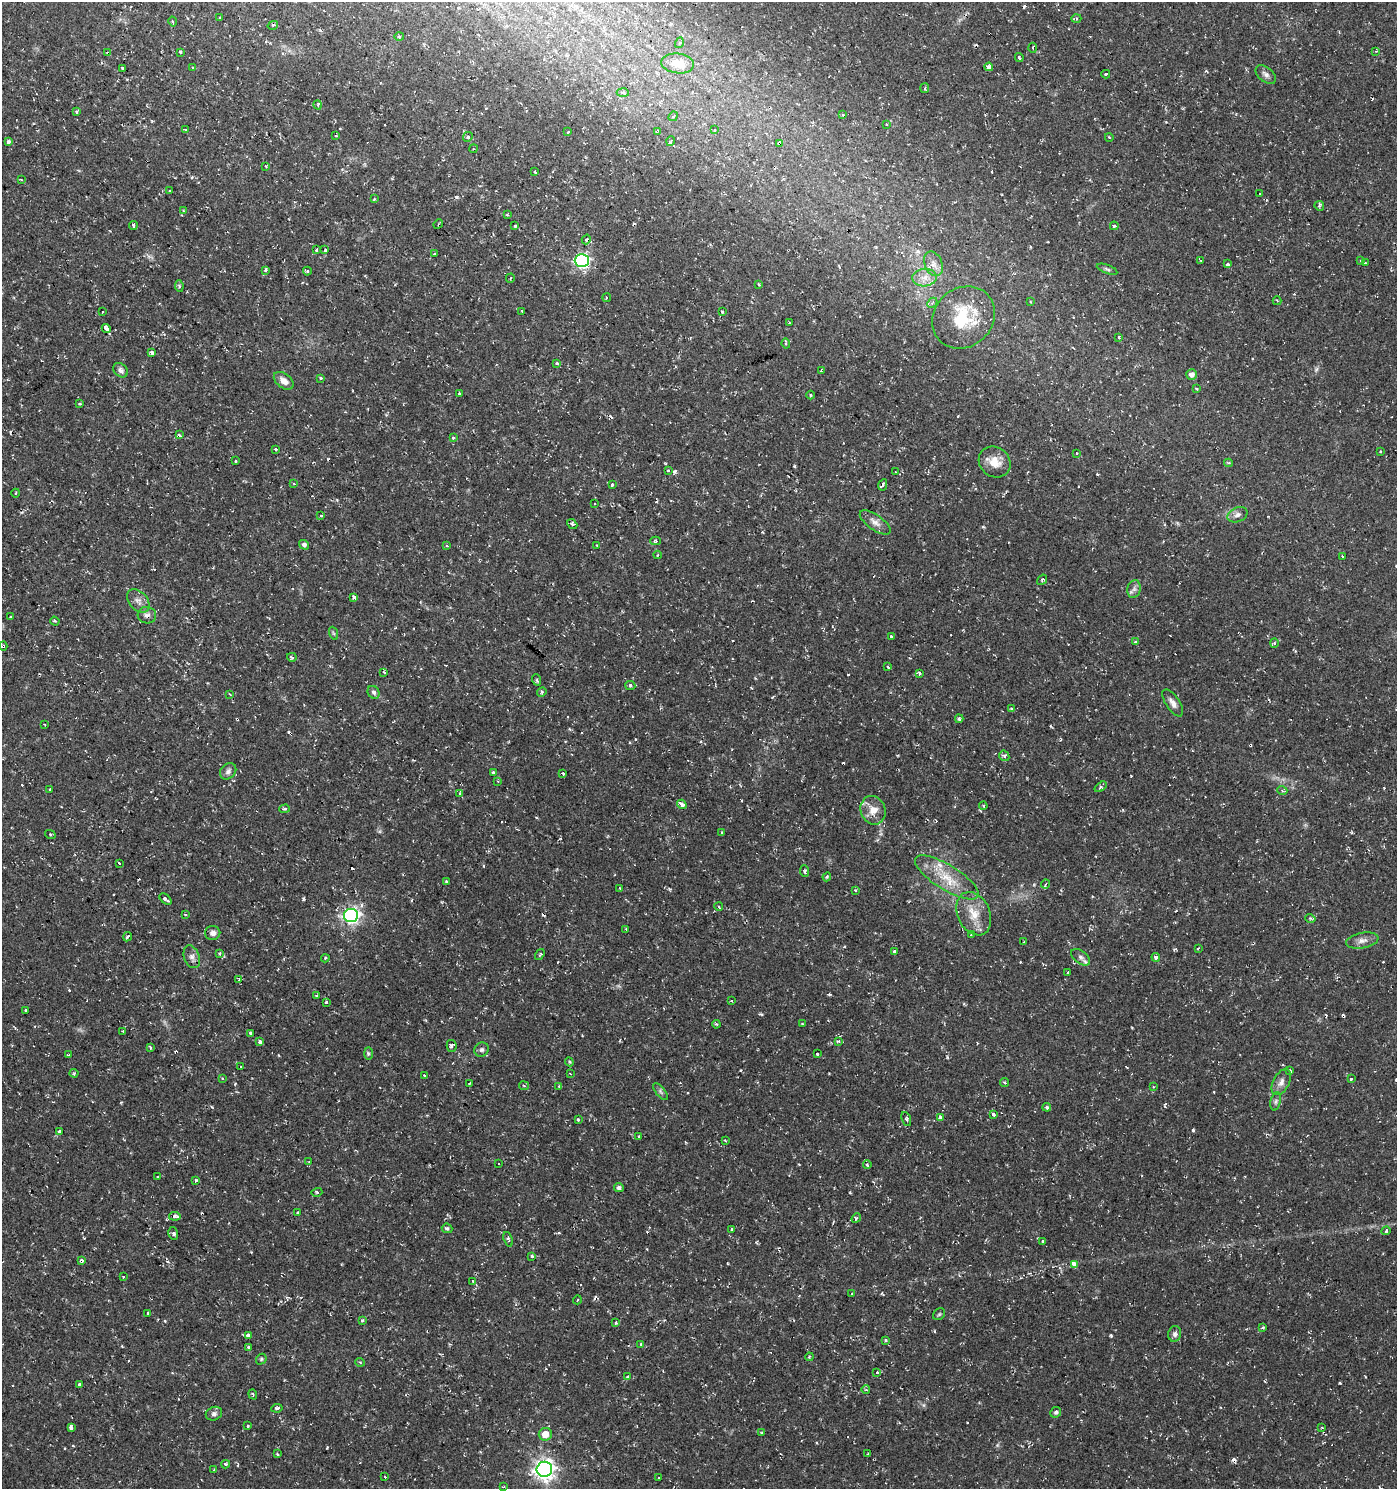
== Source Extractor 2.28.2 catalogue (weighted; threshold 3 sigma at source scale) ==
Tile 11 of 4 x 4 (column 3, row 3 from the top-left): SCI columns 3033-4427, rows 1489-2975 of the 6002 x 5958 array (HDU 1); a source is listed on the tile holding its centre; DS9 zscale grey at full resolution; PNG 1399 x 1491 px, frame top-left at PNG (2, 2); each listed source drawn as its Kron ellipse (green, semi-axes under 4 px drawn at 4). Shown black and unused: <1% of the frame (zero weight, under 2 of 3 exposures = <1% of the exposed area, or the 3 px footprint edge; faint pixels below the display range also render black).
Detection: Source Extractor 2.28.2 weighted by HDU 2 'WHT'; one run over the whole footprint, this tile lists its part. Background 0.0337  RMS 0.004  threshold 0.0182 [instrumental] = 3 sigma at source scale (4.5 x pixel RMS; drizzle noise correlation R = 1.50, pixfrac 1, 0.0396/0.0396 arcsec/px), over >= 5 px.
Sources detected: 329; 47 cosmic-ray / hot-pixel residue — neither listed nor drawn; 2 inside a brighter listed object's ellipse — not listed separately; the other 280 listed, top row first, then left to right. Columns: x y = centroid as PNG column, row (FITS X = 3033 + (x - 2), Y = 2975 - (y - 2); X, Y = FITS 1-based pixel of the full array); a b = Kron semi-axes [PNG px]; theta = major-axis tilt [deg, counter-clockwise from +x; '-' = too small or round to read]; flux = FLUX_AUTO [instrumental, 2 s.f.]
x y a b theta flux
220 18 4 2 - 0.32
1076 19 5 4 - 1.1
172 21 5 3 - 0.56
273 25 5 3 - 0.48
399 37 5 3 - 0.43
679 43 5 3 - 0.44
1033 48 5 3 - 0.45
1376 51 3 3 - 0.47
180 52 3 3 - 1.8
108 53 4 3 - 1.4
1019 58 4 3 - 1.7
678 63 16 10 -6 6.3
192 67 3 3 - 0.81
989 67 4 3 - 3.6
122 68 3 3 - 0.61
1106 74 4 3 - 0.85
1266 75 12 7 -39 1.6
925 88 5 3 - 0.51
623 92 6 4 -2 0.74
318 105 4 3 - 0.51
77 112 3 3 - 1.2
843 115 3 3 - 1.2
673 116 5 3 - 0.71
886 124 3 2 - 0.75
185 130 3 3 - 0.54
714 130 4 4 - 0.48
658 131 4 2 - 0.43
568 132 3 3 - 0.76
336 136 4 3 - 0.43
468 137 5 4 - 0.64
1109 137 4 2 - 0.34
671 141 5 3 - 0.39
8 142 4 3 - 0.92
779 143 4 4 - 2.8
473 149 4 3 - 0.46
266 166 3 3 - 0.48
535 172 3 3 - 0.65
21 180 3 2 - 0.61
170 191 3 3 - 0.75
1260 194 3 3 - 1.4
374 199 3 3 - 0.37
1319 206 5 4 - 0.71
183 210 3 3 - 0.5
507 215 4 3 - 0.4
438 224 5 2 - 0.44
133 225 4 3 - 1.7
515 226 3 3 - 0.67
1114 226 4 3 - 1.1
586 239 5 3 - 0.5
316 250 3 3 - 2.2
325 250 4 3 - 0.72
434 254 3 2 - 0.76
582 261 7 6 - 96
1201 261 3 3 - 0.84
1361 261 4 3 - 0.37
1365 263 3 3 - 0.71
933 264 13 8 -67 2.9
1227 264 4 3 - 2.1
1107 269 11 4 -20 0.85
266 270 3 3 - 1.1
307 271 4 4 - 0.47
510 278 4 2 - 0.42
924 278 12 9 4 3.5
759 284 3 3 - 1
179 286 6 4 -81 0.67
607 298 4 3 - 1.5
1277 301 4 3 - 0.37
1030 302 3 2 - 0.38
932 303 6 4 44 0.81
722 311 3 3 - 0.77
102 312 3 2 - 0.38
522 312 3 2 - 0.45
964 317 33 29 43 21
789 323 2 2 - 0.39
106 328 5 3 - 4.6
1119 337 4 3 - 0.52
786 344 5 4 - 0.59
152 353 4 3 - 2.2
557 363 3 3 - 1.4
121 370 8 6 -45 1.4
821 371 4 3 - 0.38
1192 374 5 5 - 2
321 378 3 3 - 2.4
284 381 11 7 -38 2.7
1196 388 3 2 - 0.83
459 394 4 3 - 0.6
811 395 4 3 - 0.38
80 404 3 3 - 0.88
179 435 4 3 - 2
453 438 4 4 - 0.5
275 449 3 3 - 1.4
1380 451 4 2 - 0.37
1077 453 3 2 - 0.63
235 460 3 3 - 1.3
995 462 17 14 -38 5.8
1228 463 4 4 - 0.51
668 470 3 3 - 0.39
895 472 3 2 - 0.5
294 484 3 3 - 0.45
612 485 3 3 - 1.7
883 485 6 3 64 1.8
16 493 4 3 - 0.3
595 504 3 2 - 0.48
321 515 4 3 - 0.48
1237 515 10 7 24 1.7
875 522 18 7 -36 2.6
572 524 5 4 - 0.94
656 541 5 4 - 0.73
304 545 5 4 - 1.2
597 545 2 2 - 0.33
447 546 4 3 - 0.31
657 555 4 2 - 0.36
1342 556 3 2 - 0.36
1042 580 6 3 54 0.57
1134 589 9 6 76 1.5
354 597 4 3 - 2.8
138 601 13 9 -48 2.6
147 615 9 8 - 1.7
11 617 3 2 - 0.51
55 621 5 3 - 0.52
333 633 7 4 -71 0.56
891 636 3 3 - 0.94
1136 642 3 3 - 0.52
1274 643 4 4 - 0.57
3 646 4 4 - 0.79
292 657 5 3 - 1.4
888 667 3 3 - 2
384 672 3 2 - 0.48
919 673 4 3 - 1
537 680 6 3 -70 0.6
630 686 5 4 - 0.98
374 692 7 5 -57 1.1
542 692 5 4 - 0.54
230 694 3 2 - 0.54
1173 703 15 6 -56 2.3
1011 709 4 3 - 0.63
959 719 4 3 - 0.62
44 724 3 2 - 0.29
1004 756 5 4 - 0.8
228 771 9 7 45 1.4
493 772 3 3 - 0.91
563 773 3 3 - 0.72
498 781 4 3 - 0.4
1101 787 7 4 35 0.72
50 789 3 3 - 1.3
1282 790 5 3 - 0.5
460 793 3 3 - 2.7
682 804 5 3 - 2.2
983 806 4 3 - 0.57
285 809 5 4 - 0.62
873 810 14 12 -68 5
722 832 4 2 - 0.31
50 834 5 3 - 0.47
119 863 3 2 - 0.8
805 871 6 3 -84 0.63
827 877 4 4 - 0.46
947 877 36 12 -32 11
447 882 4 3 - 0.48
1045 884 4 3 - 0.56
620 888 4 3 - 0.41
855 890 3 3 - 0.79
165 899 7 3 -40 2.2
719 907 4 3 - 0.43
185 914 3 3 - 0.75
974 914 23 16 -66 7.7
351 915 7 6 - 130
1310 918 5 3 - 0.53
626 929 3 2 - 0.4
213 933 8 7 - 1.8
971 934 4 3 - 0.38
128 937 5 3 - 3.5
1362 940 16 7 11 2.4
1024 942 3 2 - 0.42
1198 948 3 2 - 0.49
894 951 3 3 - 1.5
220 954 4 4 - 0.54
540 955 6 3 53 0.55
192 957 12 7 -70 1.9
1081 957 11 6 -37 1.7
1156 957 4 4 - 1.5
325 958 4 3 - 0.57
1067 973 3 2 - 0.33
239 979 4 3 - 0.39
317 996 4 3 - 0.81
731 1001 3 3 - 1.9
326 1002 3 3 - 1.9
25 1010 3 3 - 1.7
716 1024 4 3 - 0.55
802 1024 3 3 - 0.61
123 1031 3 2 - 0.41
251 1033 4 3 - 3
260 1041 3 3 - 2.3
838 1041 4 3 - 1
452 1046 6 5 - 0.84
150 1048 4 3 - 1.3
482 1050 7 7 - 1.2
368 1053 6 3 -90 0.61
817 1054 3 3 - 1.3
69 1055 3 2 - 0.63
569 1062 4 4 - 0.5
240 1067 3 3 - 0.86
1290 1071 3 3 - 3.9
74 1073 4 4 - 0.56
570 1074 3 2 - 0.37
424 1076 4 3 - 2
223 1079 4 3 - 0.36
1351 1079 3 3 - 1.1
1005 1082 5 3 - 0.49
1281 1082 14 8 62 2.4
470 1083 3 2 - 0.35
524 1086 5 4 - 0.63
559 1086 3 3 - 0.92
1153 1087 4 3 - 0.36
660 1092 10 4 -52 0.91
1276 1101 9 5 77 1
1047 1107 4 3 - 0.67
993 1114 4 3 - 2
940 1117 3 3 - 2.1
906 1119 7 4 -69 0.8
578 1120 4 3 - 0.59
59 1132 4 3 - 2.2
638 1136 3 2 - 0.44
725 1140 3 2 - 0.34
309 1162 3 2 - 0.3
499 1164 2 2 - 0.36
867 1165 4 3 - 0.57
158 1177 3 2 - 0.34
196 1180 4 3 - 0.77
619 1188 5 4 - 1.3
317 1192 5 3 - 0.52
298 1212 4 3 - 0.55
175 1216 6 4 -8 2
856 1218 5 4 - 0.89
447 1228 5 5 - 0.75
732 1229 3 2 - 0.33
1386 1231 5 4 - 1
173 1233 6 5 - 1.1
508 1239 7 3 -72 0.69
1043 1242 3 3 - 4.5
532 1256 3 3 - 1.9
81 1261 4 3 - 1.7
1074 1264 3 3 - 8.1
123 1277 3 3 - 0.71
473 1281 4 3 - 1.6
851 1294 3 2 - 0.31
577 1300 4 3 - 0.42
148 1314 3 3 - 1.6
939 1314 6 5 - 0.67
362 1320 4 3 - 0.53
616 1323 3 3 - 1.3
1263 1327 3 3 - 0.61
1175 1334 8 6 77 1.1
248 1335 3 3 - 23
886 1340 3 3 - 1
641 1344 3 3 - 2.1
249 1347 3 3 - 3.4
809 1357 4 3 - 0.35
261 1359 6 5 - 0.61
360 1362 5 3 - 0.36
877 1372 3 3 - 1.3
628 1377 3 3 - 1.6
79 1385 4 3 - 3
866 1390 4 3 - 0.4
253 1394 5 3 - 0.47
277 1408 6 4 9 0.98
1056 1412 6 5 - 0.82
214 1414 8 6 23 1.3
248 1426 3 3 - 1.2
1322 1427 4 3 - 0.46
71 1428 4 3 - 3
761 1433 3 3 - 0.38
545 1434 6 6 - 4.9
277 1454 3 2 - 0.44
868 1454 3 3 - 0.35
226 1464 4 3 - 0.84
544 1469 8 7 - 230
214 1470 4 3 - 0.48
385 1477 3 3 - 1.5
658 1478 2 2 - 0.39
504 1487 4 3 - 0.35
Overlapping masked pixels (flux is a lower limit): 6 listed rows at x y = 108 53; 779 143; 147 615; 3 646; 128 937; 81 1261
Unlisted compact peaks at least as high as the median listed source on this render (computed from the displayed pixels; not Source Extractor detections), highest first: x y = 1193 1130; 303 899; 1111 1336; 674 472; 947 1057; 457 197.